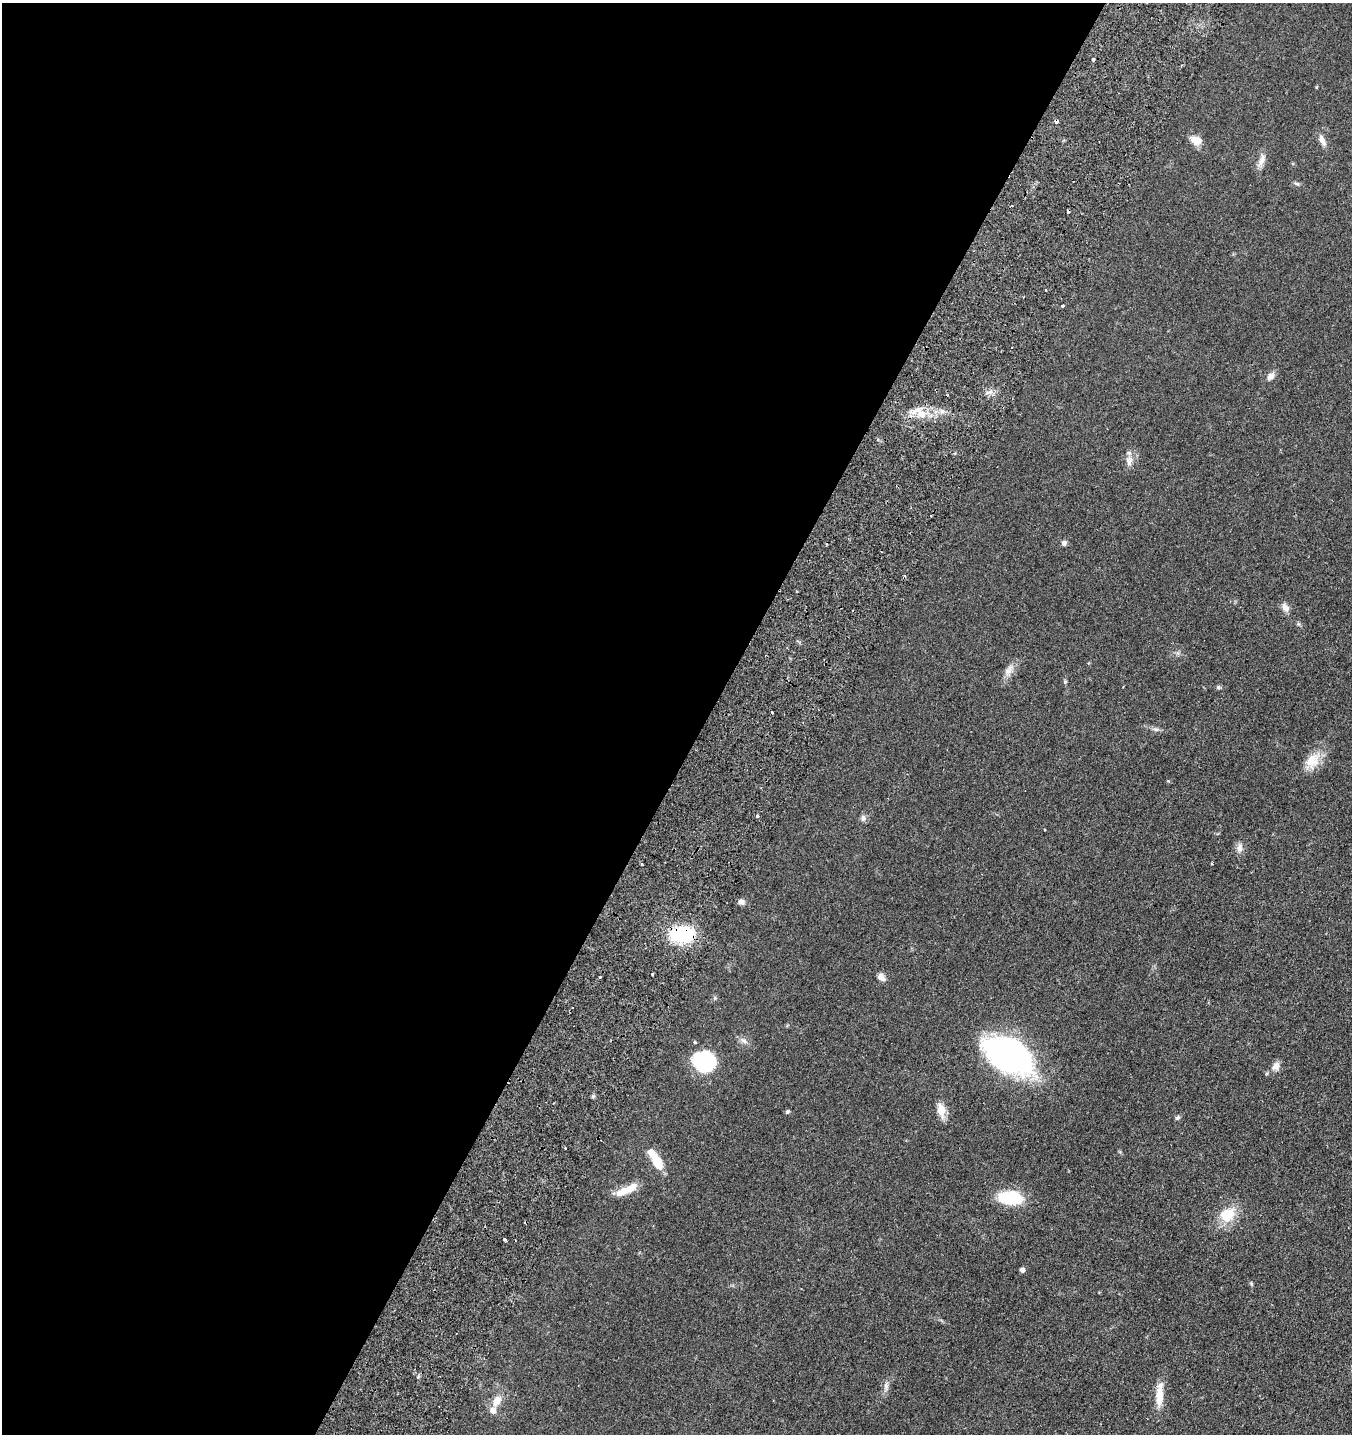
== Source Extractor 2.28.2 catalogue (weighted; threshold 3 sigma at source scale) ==
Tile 5 of 4 x 4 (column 1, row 2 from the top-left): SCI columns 401-1750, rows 3026-4457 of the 6106 x 6096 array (HDU 1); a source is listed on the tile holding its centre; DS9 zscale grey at full resolution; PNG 1354 x 1436 px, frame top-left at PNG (2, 3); no overlay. Shown black and unused: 52% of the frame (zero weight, under 2 of 3 exposures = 8% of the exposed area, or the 3 px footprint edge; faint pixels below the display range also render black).
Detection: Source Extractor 2.28.2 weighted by HDU 2 'WHT'; one run over the whole footprint, this tile lists its part. Background 0.0784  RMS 0.0077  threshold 0.0348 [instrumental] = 3 sigma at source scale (4.5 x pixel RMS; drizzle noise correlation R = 1.50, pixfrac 1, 0.05/0.05 arcsec/px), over >= 5 px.
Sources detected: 60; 10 cosmic-ray / hot-pixel residue — not listed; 3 inside a brighter listed object's ellipse — not listed separately; the other 47 listed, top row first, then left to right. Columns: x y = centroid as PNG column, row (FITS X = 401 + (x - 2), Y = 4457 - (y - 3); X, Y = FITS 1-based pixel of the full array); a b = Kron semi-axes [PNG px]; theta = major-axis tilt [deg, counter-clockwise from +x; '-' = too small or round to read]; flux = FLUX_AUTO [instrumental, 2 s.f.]
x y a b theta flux
1093 59 3 3 - 3.2
1316 87 4 3 - 0.6
1056 121 4 3 - 7.1
1322 140 15 7 -63 4.3
1194 141 16 8 -60 5.6
1262 160 19 7 73 4.9
1297 184 8 4 -23 1.3
1045 290 3 2 - 0.64
1062 306 3 3 - 1.2
1271 376 10 7 48 3.9
921 414 14 11 -19 9.7
1129 460 14 9 -84 5
1064 543 6 6 - 1.9
1285 607 11 8 -56 4
1009 670 18 8 54 5.5
1065 682 6 5 - 0.95
1218 687 5 5 - 1.1
772 712 3 3 - 2.6
1156 729 9 4 -8 1.8
1312 761 23 16 55 13
757 816 3 3 - 2.5
863 818 8 6 86 2.3
1240 848 12 8 82 3.7
642 864 3 2 - 0.95
1212 864 3 2 - 1.2
741 902 7 6 - 3
682 934 27 18 4 42
652 974 3 3 - 2.6
881 977 11 8 -43 3.3
744 1041 12 6 -30 2.8
694 1042 4 3 - 1.4
1009 1055 42 25 -29 230
705 1062 19 18 - 56
1276 1066 12 10 55 3.9
941 1110 18 10 -78 7.6
787 1112 5 5 - 1.2
1177 1118 6 5 - 1.6
656 1161 20 9 -63 16
626 1190 31 9 24 12
1010 1198 21 13 -4 37
1227 1215 19 14 36 20
504 1239 4 3 - 2
1022 1270 4 4 - 3
1251 1284 7 4 -71 0.94
886 1386 13 4 -90 2.5
1159 1395 33 9 87 11
497 1401 15 9 62 7.5
Overlapping masked pixels (flux is a lower limit): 2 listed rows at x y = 1056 121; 682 934